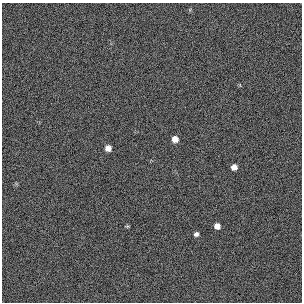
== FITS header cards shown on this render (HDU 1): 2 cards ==
NAXIS1  =                  300 / length of original image axis
NAXIS2  =                  300 / length of original image axis

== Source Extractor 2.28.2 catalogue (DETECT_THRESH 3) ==
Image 300 x 300 px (HDU 1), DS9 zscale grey, 1 PNG px = 1 image px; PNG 304 x 304 px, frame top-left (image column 1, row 300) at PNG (2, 3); no overlay
Background 384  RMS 66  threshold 199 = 3 sigma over >= 5 px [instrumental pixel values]
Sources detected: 6; all 6 listed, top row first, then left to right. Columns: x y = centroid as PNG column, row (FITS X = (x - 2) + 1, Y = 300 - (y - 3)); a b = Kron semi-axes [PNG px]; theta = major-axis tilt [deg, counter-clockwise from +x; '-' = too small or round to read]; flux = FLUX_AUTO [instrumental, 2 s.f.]
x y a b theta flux
175 139 6 6 - 33000
108 148 6 6 - 26000
234 167 5 5 - 25000
127 226 5 4 - 4500
217 226 5 5 - 25000
196 234 6 5 - 12000